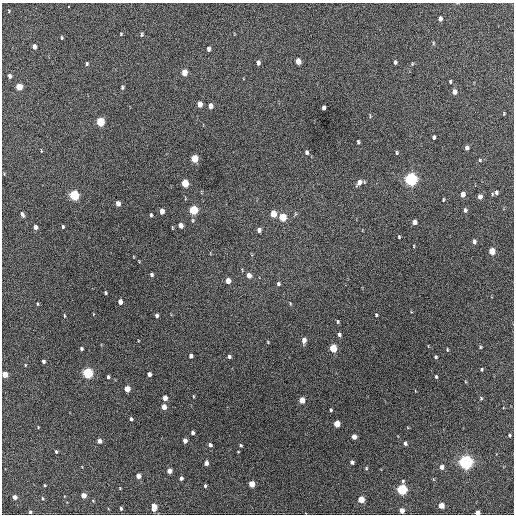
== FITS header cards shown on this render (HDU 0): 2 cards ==
NAXIS1  =                  512 / Axis length
NAXIS2  =                  512 / Axis length

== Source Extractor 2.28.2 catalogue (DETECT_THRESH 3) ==
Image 512 x 512 px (HDU 0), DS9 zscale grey, 1 PNG px = 1 image px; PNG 516 x 516 px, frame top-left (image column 1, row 512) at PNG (2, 3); no overlay
Background 729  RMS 20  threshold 60.3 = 3 sigma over >= 5 px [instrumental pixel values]
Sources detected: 129; all 129 listed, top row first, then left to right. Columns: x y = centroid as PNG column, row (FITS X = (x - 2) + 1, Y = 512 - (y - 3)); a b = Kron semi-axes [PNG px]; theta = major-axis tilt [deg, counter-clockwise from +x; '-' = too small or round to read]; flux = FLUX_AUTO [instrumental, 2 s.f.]
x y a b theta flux
68 6 3 2 - 2400
9 11 4 3 - 1300
440 19 5 4 - 5500
121 34 4 3 - 1200
142 34 6 4 89 1900
62 38 4 3 - 1500
433 43 5 3 - 1400
34 46 5 4 - 7300
208 49 5 3 - 4400
298 61 5 4 - 15000
258 62 5 4 - 4900
395 62 4 3 - 2900
87 64 4 3 - 1900
412 64 6 3 90 1200
184 72 5 4 - 23000
10 76 5 4 - 4500
450 81 4 3 - 1600
19 87 5 4 - 29000
122 87 5 4 - 2200
454 92 5 4 - 6900
200 104 5 4 - 14000
210 106 5 4 - 9600
323 108 5 3 - 5000
504 113 4 3 - 1200
100 122 5 4 - 69000
434 137 4 3 - 2900
358 142 4 3 - 2200
467 148 5 4 - 5600
306 152 5 4 - 3300
397 153 4 4 - 1700
194 159 5 4 - 38000
480 160 4 3 - 1400
411 179 6 5 - 390000
359 182 6 4 62 8200
185 183 5 4 - 40000
496 192 7 5 82 3800
463 194 5 4 - 9200
74 195 5 5 - 120000
480 197 5 4 - 7200
443 200 4 2 - 1300
118 204 5 4 - 8700
193 210 5 4 - 91000
465 210 6 4 -89 2800
162 211 5 4 - 11000
22 214 5 4 - 4100
273 214 5 4 - 25000
151 215 4 3 - 2000
283 217 5 4 - 48000
192 220 6 5 - 2300
414 222 4 4 - 8600
180 225 5 4 - 8800
35 227 4 3 - 5000
63 227 4 3 - 1900
259 230 4 4 - 5000
399 237 4 3 - 1400
474 241 5 3 - 3600
414 246 3 2 - 850
492 251 5 4 - 26000
151 275 4 3 - 2900
249 275 5 4 - 12000
228 281 5 4 - 13000
278 284 5 4 - 2600
105 293 3 3 - 1900
120 302 4 4 - 11000
290 303 5 3 - 1400
37 304 4 3 - 1300
376 315 4 3 - 1700
64 316 5 2 - 1300
157 316 4 4 - 4200
337 321 4 3 - 1800
339 335 5 4 - 3100
304 340 5 4 - 8500
268 342 4 3 - 1100
480 347 5 4 - 1500
333 348 5 4 - 45000
81 349 3 3 - 2300
447 350 4 3 - 1300
191 356 4 4 - 4800
229 356 4 3 - 3100
435 357 4 3 - 2200
43 361 4 3 - 2800
25 365 4 3 - 1000
481 369 4 3 - 1700
87 373 5 5 - 160000
5 374 4 4 - 21000
149 374 4 3 - 5900
108 377 4 3 - 2600
436 377 4 3 - 1900
127 389 5 4 - 21000
193 396 4 3 - 1100
165 398 4 4 - 12000
481 398 4 4 - 1400
302 400 5 4 - 19000
164 407 4 4 - 12000
331 410 4 3 - 2100
131 419 4 3 - 2300
337 424 5 4 - 27000
38 427 4 2 - 960
192 432 4 3 - 3500
509 435 3 3 - 1800
354 437 4 4 - 12000
185 440 4 4 - 7200
99 441 4 4 - 7000
405 443 4 4 - 3500
210 445 4 3 - 4500
240 445 3 3 - 1700
56 451 4 3 - 1800
352 462 4 4 - 4200
465 462 5 5 - 470000
206 463 4 4 - 7000
442 467 4 4 - 8400
366 468 4 3 - 1400
169 471 4 4 - 11000
138 476 4 4 - 11000
181 478 4 3 - 3400
251 484 4 4 - 20000
45 485 3 2 - 1300
205 486 4 3 - 1800
402 489 5 5 - 160000
83 495 4 4 - 15000
15 497 4 4 - 7300
43 498 5 3 - 1500
361 499 4 4 - 29000
441 505 4 4 - 17000
154 507 7 5 90 16000
121 508 4 3 - 2200
402 510 4 4 - 10000
30 512 3 3 - 2100
477 512 4 4 - 9200
At the frame edge (FLAGS 8, measured only in part): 2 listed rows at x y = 5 374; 477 512